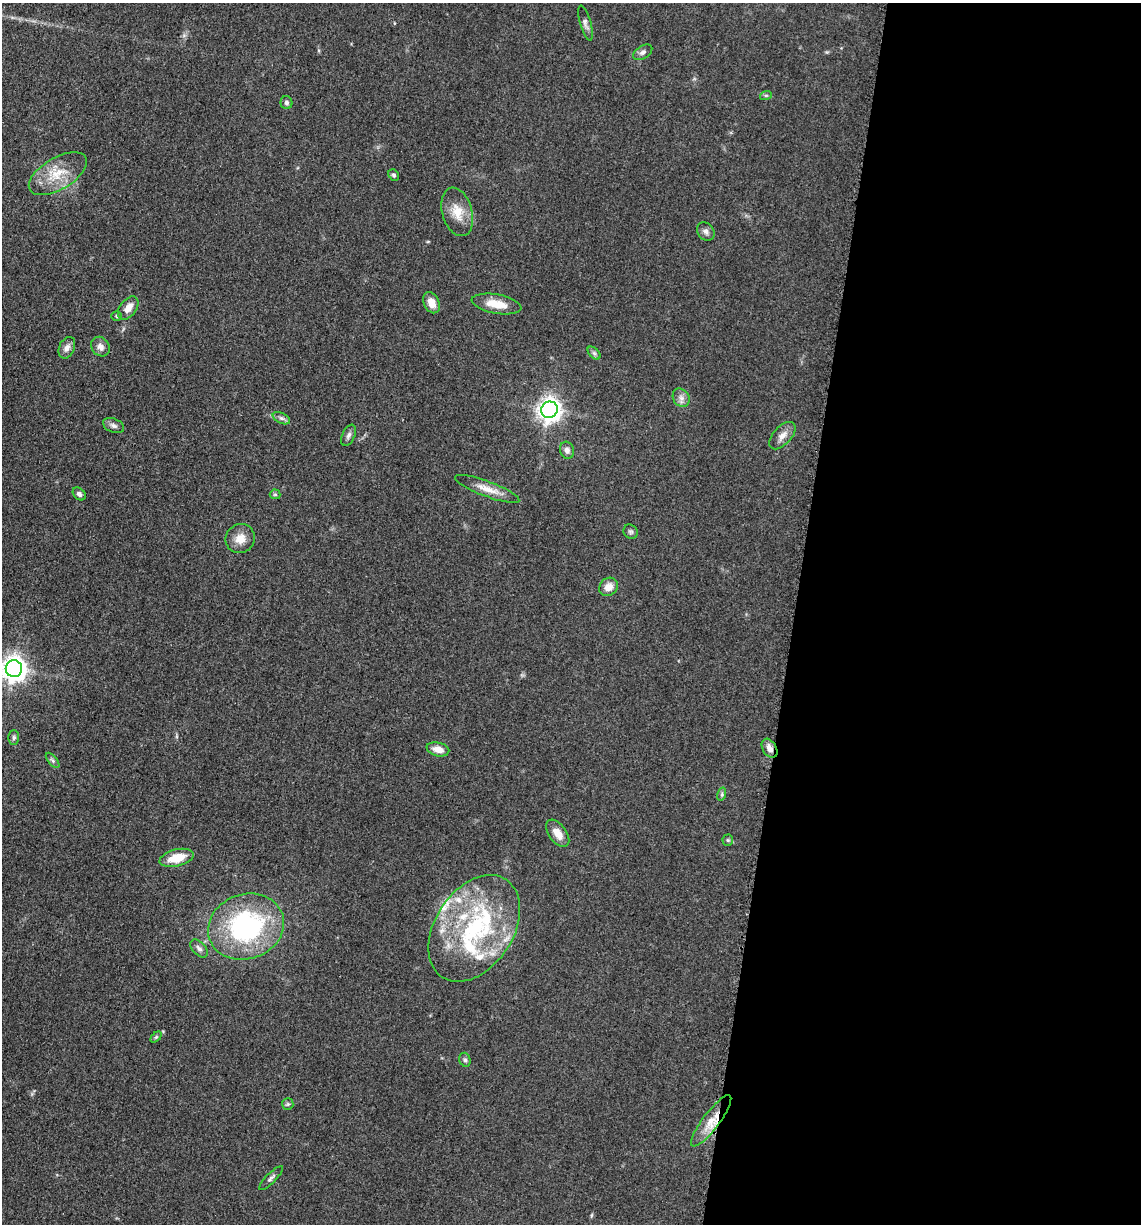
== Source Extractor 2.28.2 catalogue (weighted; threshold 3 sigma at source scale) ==
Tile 12 of 4 x 4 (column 4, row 3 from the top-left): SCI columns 3663-4801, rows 1243-2464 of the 4978 x 4921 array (HDU 1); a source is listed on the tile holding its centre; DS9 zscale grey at full resolution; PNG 1143 x 1226 px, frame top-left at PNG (2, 3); each listed source drawn as its Kron ellipse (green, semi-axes under 4 px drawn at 4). Shown black and unused: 30% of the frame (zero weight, under 3 of 5 exposures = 4% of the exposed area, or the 3 px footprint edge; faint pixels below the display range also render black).
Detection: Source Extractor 2.28.2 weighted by HDU 2 'WHT'; one run over the whole footprint, this tile lists its part. Background 0.0561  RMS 0.0058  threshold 0.0263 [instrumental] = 3 sigma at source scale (4.5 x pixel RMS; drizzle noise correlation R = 1.50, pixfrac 1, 0.05/0.05 arcsec/px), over >= 5 px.
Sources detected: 51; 6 inside a brighter listed object's ellipse — not listed separately; the other 45 listed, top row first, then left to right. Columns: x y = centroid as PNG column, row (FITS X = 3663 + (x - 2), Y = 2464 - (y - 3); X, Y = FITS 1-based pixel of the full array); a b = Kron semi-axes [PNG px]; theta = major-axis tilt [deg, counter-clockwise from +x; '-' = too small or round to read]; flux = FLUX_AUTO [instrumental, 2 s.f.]
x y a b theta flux
585 23 18 5 -74 2.4
643 52 10 6 33 1.9
766 95 6 4 18 0.79
287 103 6 6 - 1.5
58 174 32 16 31 16
394 175 6 5 - 1.1
457 212 25 15 -74 11
706 232 10 8 -52 2.3
431 303 11 7 -65 5.5
496 304 25 9 -10 9.7
128 308 13 8 54 5.1
117 316 5 5 - 0.89
100 347 10 8 -52 3.3
67 348 11 7 66 3.2
594 353 8 4 -45 1.3
681 398 9 8 - 2.9
549 410 8 8 - 470
281 418 9 5 -26 1.7
114 426 11 7 -21 2.2
349 435 11 6 66 2.1
782 436 16 9 47 4.5
567 450 9 7 -72 2.4
487 489 34 7 -20 7.8
79 494 7 5 -44 1.9
275 494 5 5 - 0.84
631 532 7 6 - 1.2
240 539 15 14 - 6.9
608 587 10 8 43 5.2
14 669 8 8 - 560
14 738 7 5 89 1.2
769 748 10 7 -58 3.5
438 749 11 6 -13 5.4
53 760 9 4 -51 1.3
722 794 7 4 72 1
558 833 16 8 -54 5.7
728 840 5 5 - 0.86
177 858 17 8 14 13
246 927 39 32 20 92
474 928 58 39 57 82
199 948 10 6 -47 2.3
156 1037 6 4 44 0.8
465 1060 7 5 -73 1.4
288 1104 6 5 - 1
711 1121 31 8 53 10
271 1178 16 5 45 1.8
Overlapping masked pixels (flux is a lower limit): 2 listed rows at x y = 769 748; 711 1121
Isophote crosses this tile's border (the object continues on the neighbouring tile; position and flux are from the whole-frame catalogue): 1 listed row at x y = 14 669